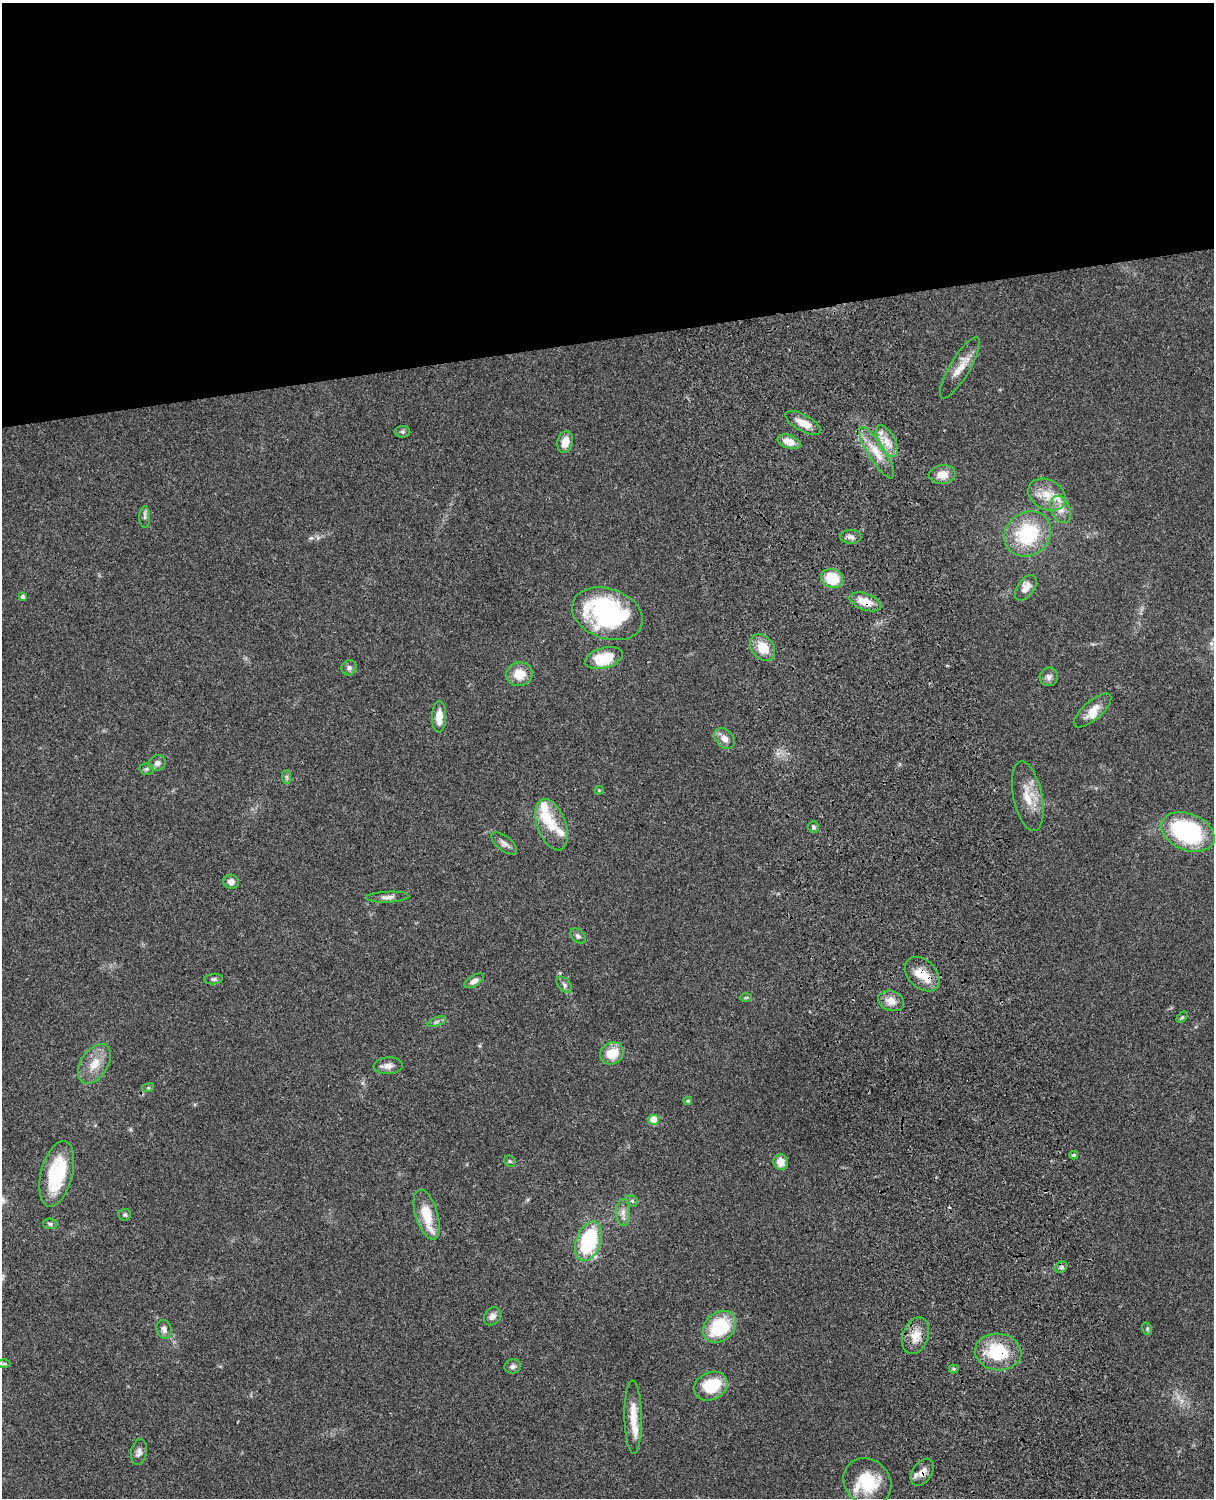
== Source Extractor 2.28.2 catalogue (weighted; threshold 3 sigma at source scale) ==
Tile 2 of 4 x 3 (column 2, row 1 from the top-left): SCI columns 1334-2545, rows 3268-4763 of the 5087 x 4926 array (HDU 1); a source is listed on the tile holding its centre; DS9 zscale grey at full resolution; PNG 1216 x 1500 px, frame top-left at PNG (2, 3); each listed source drawn as its Kron ellipse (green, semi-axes under 4 px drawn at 4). Shown black and unused: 23% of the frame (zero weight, under 3 of 4 exposures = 6% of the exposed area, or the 3 px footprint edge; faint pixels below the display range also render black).
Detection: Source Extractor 2.28.2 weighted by HDU 2 'WHT'; one run over the whole footprint, this tile lists its part. Background 0.0876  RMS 0.0061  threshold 0.0273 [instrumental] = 3 sigma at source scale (4.5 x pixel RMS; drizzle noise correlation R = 1.50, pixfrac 1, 0.05/0.05 arcsec/px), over >= 5 px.
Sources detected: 87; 1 cosmic-ray / hot-pixel residue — neither listed nor drawn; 9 inside a brighter listed object's ellipse — not listed separately; the other 77 listed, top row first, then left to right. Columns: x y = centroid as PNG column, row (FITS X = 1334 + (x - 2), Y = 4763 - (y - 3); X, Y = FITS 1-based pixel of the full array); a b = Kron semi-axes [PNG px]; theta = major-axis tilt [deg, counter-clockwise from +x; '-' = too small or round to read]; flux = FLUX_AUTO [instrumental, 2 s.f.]
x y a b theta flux
960 368 35 10 59 9
803 423 20 8 -28 7
402 432 8 6 -2 1.3
887 441 17 8 -62 7.1
565 442 11 7 77 7.4
789 442 12 6 -18 7
877 453 30 8 -57 11
942 474 13 9 7 7.3
1047 495 20 15 -28 11
1061 510 14 9 -64 5
145 517 11 5 -90 1.7
1028 534 24 21 37 39
851 537 10 7 -3 2.5
832 578 11 9 -22 19
1026 588 14 8 54 5.6
23 597 4 4 - 1.7
865 602 16 8 -19 9.2
607 614 36 25 -19 96
763 648 15 11 -52 12
604 658 19 10 16 21
349 668 8 7 - 1.9
519 674 13 12 - 10
1049 677 9 9 - 2.6
1093 710 23 9 41 7.5
439 717 16 7 87 7.4
724 738 12 8 -45 4.1
157 763 8 7 - 2.8
146 769 7 6 - 1.4
287 777 7 4 -89 1.1
599 790 4 4 - 0.57
1028 796 35 14 -78 13
551 825 27 14 -69 15
814 827 6 5 - 1.2
1188 832 28 18 -21 62
504 843 15 7 -39 2.9
231 882 7 7 - 3.1
388 897 22 5 3 3.2
578 936 9 6 -39 1.8
922 974 20 14 -44 10
213 979 10 5 5 1.6
474 981 11 5 33 3.2
564 985 9 5 -47 1.7
746 998 6 4 3 0.74
891 1001 13 10 -17 5.8
1182 1017 6 4 44 0.83
437 1022 10 3 21 1.3
612 1053 12 10 29 12
94 1064 22 13 57 10
388 1066 15 8 3 3.8
148 1088 6 4 17 0.77
688 1101 4 4 - 1.1
654 1120 5 5 - 15
1074 1155 4 4 - 0.99
510 1161 6 5 - 0.83
781 1162 8 7 - 5.7
57 1174 33 15 75 35
632 1201 6 5 - 0.97
623 1212 13 7 -90 3.7
427 1214 26 11 -73 17
125 1215 6 6 - 0.99
50 1224 7 5 -3 1.4
589 1241 20 12 71 46
1061 1267 6 5 - 1.4
492 1316 10 8 56 2.5
719 1327 18 14 42 33
164 1329 9 7 -74 2.8
1147 1329 6 5 - 0.95
915 1336 19 13 69 8.8
998 1352 23 18 -7 30
4 1364 6 4 -1 0.83
513 1366 8 7 - 2.1
954 1369 5 4 - 0.92
711 1386 17 13 26 23
633 1417 36 8 -89 11
139 1452 13 8 81 2.7
922 1472 15 9 54 5
867 1482 25 22 -38 27
Overlapping masked pixels (flux is a lower limit): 6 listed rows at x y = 851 537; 865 602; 922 974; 915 1336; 998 1352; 922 1472
Isophote crosses this tile's border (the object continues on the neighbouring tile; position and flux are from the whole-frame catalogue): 1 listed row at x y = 867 1482